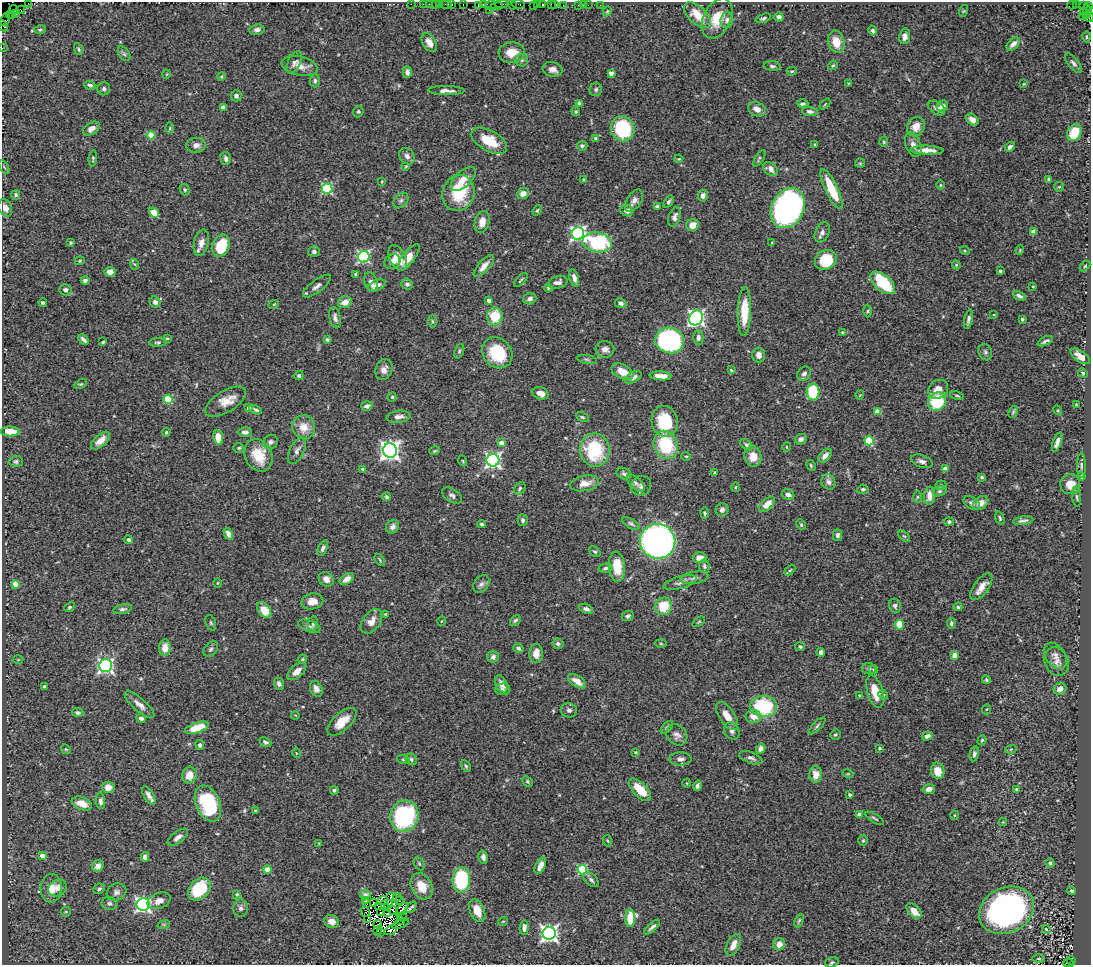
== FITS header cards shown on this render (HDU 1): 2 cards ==
NAXIS1  =                 1089
NAXIS2  =                  963

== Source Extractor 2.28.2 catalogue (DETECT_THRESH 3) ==
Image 1089 x 963 px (HDU 1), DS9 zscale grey, 1 PNG px = 1 image px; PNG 1093 x 967 px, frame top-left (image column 1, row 963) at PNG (2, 2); each listed source drawn as its Kron ellipse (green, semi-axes under 4 px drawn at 4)
Background 1.05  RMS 0.043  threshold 0.13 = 3 sigma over >= 5 px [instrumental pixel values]
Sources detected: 510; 13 with non-positive FLUX_AUTO (blend fragments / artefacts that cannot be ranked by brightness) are neither listed nor drawn; the other 497 listed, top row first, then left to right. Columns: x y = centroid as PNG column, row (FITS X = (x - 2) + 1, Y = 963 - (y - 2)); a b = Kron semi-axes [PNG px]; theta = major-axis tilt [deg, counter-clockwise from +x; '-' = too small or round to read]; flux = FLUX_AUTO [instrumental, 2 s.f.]
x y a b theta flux
28 3 2 2 - 50
411 4 2 2 - 26
423 4 2 2 - 44
429 4 2 2 - 19
436 4 3 2 - 97
440 4 2 2 - 53
446 4 6 2 0 63
452 4 3 2 - 68
463 4 3 3 - 81
502 4 7 2 -1 270
518 4 7 3 -7 190
538 4 3 2 - 74
543 4 3 3 - 120
551 4 2 2 - 79
554 4 3 2 - 63
478 5 4 2 - 61
483 5 4 2 - 110
491 5 5 4 - 190
512 5 5 3 - 230
563 5 2 2 - 52
578 5 3 3 - 87
583 5 2 2 - 4
588 5 2 2 - 45
600 5 2 2 - 16
1072 5 4 2 - 480
1076 5 3 2 - 14
497 6 6 4 6 290
534 6 4 3 - 120
1083 6 3 2 - 26
1088 6 4 2 - 68
14 10 5 2 - 40
21 10 4 3 - 61
489 10 2 2 - 28
607 11 5 4 - 3.5
963 11 6 4 70 2.8
1087 11 6 3 -77 190
1083 12 3 2 - 31
15 14 3 2 - 35
11 15 4 2 - 49
697 15 16 8 -42 61
1082 16 2 2 - 39
1086 16 3 2 - 65
779 17 5 4 - 11
1089 17 5 2 - 110
717 18 21 13 64 65
763 18 8 4 19 5.6
5 19 6 4 69 150
727 20 8 6 85 9.9
3 26 6 2 -64 99
40 29 6 4 15 5
257 30 8 5 6 12
873 31 5 3 - 7.9
905 36 8 5 80 16
1086 37 5 3 - 3.2
429 42 10 6 -60 19
836 42 11 8 -74 47
1013 44 8 5 44 17
2 48 2 2 - 19
78 49 6 4 -65 4.6
512 52 13 10 6 50
124 54 8 5 -54 6.1
522 60 6 6 - 7.3
294 62 12 6 63 11
1073 63 12 5 -51 9.7
300 66 18 9 -12 31
772 66 8 5 -6 6.6
833 66 5 4 - 4.9
553 69 10 7 -13 19
792 71 5 3 - 3.4
407 72 6 4 -86 11
611 73 4 4 - 20
167 74 4 3 - 2.2
221 76 4 3 - 3.3
315 81 6 5 - 6.1
848 83 3 3 - 2
1024 84 4 2 - 2.4
90 85 6 4 -19 7.4
104 89 6 6 - 7.6
596 89 6 6 - 6.5
446 91 18 4 -1 16
236 96 5 5 - 7.8
579 104 4 4 - 7.6
803 104 6 4 0 6.5
825 104 6 4 46 3.1
942 106 6 5 - 20
223 107 4 4 - 18
937 108 9 6 -37 13
757 109 9 7 -28 23
576 111 4 3 - 3.2
810 111 8 4 -6 8.7
358 112 6 5 - 4.7
972 120 7 5 -38 15
916 127 10 8 57 34
170 128 5 3 - 3.2
91 129 9 5 33 15
623 129 13 11 -68 180
1074 132 9 6 60 92
151 135 4 4 - 72
596 138 4 4 - 12
489 141 20 10 -30 78
884 142 5 3 - 3.5
815 144 4 3 - 3.1
196 145 9 7 5 16
913 145 12 7 -69 19
582 146 5 5 - 7.7
1010 147 6 4 48 7.7
927 150 16 4 -2 32
407 156 9 7 -49 13
93 158 8 3 83 3.9
226 158 6 5 - 9.9
759 158 9 4 59 4.9
679 159 4 3 - 2.7
860 163 5 5 - 3.5
406 166 4 4 - 2.9
4 167 8 3 -58 3.4
771 169 8 6 -39 18
463 179 15 8 44 34
584 179 4 3 - 4.3
1049 179 4 3 - 7.2
382 181 4 2 - 2.2
941 185 4 3 - 2.8
1059 187 5 4 - 3.9
327 189 5 5 - 240
831 189 22 6 -65 100
185 190 6 5 - 5
458 193 18 16 71 130
523 194 6 5 - 23
16 195 5 4 - 6
703 196 6 5 - 14
401 201 9 6 49 8.5
634 201 12 7 55 16
668 202 7 4 55 6.2
657 206 4 3 - 5.9
5 208 9 6 -63 17
788 208 21 16 64 880
537 210 5 4 - 4
627 210 6 5 - 17
154 213 5 4 - 97
675 217 10 6 71 12
482 222 11 7 76 28
692 225 6 5 - 27
822 232 10 6 65 12
1033 232 4 4 - 34
578 234 6 6 - 740
597 242 15 10 -9 270
772 242 3 3 - 2.6
71 243 4 3 - 3.7
201 243 13 7 75 21
221 246 11 8 66 100
1020 250 5 3 - 2.5
965 251 5 3 - 2.8
314 252 6 5 - 7.9
364 257 6 5 - 430
409 257 16 6 52 37
398 258 13 8 -63 37
826 260 11 9 29 120
80 261 5 4 - 3.1
392 261 8 7 - 19
134 264 5 3 - 3.4
956 265 4 4 - 3.3
484 266 14 5 49 22
1085 266 6 3 45 3.7
1000 271 3 3 - 4.5
110 272 5 5 - 19
356 274 4 3 - 4.9
574 278 9 4 -74 15
85 280 4 3 - 9.4
521 280 9 2 47 3.6
371 282 10 6 -75 15
558 282 10 6 16 16
883 283 14 8 -41 180
407 284 6 5 - 8.7
377 285 9 5 27 20
317 286 17 6 37 14
1033 286 3 3 - 2.8
548 288 4 4 - 3.5
65 290 6 5 - 8.8
1019 296 7 4 -25 9.2
530 299 6 5 - 10
489 300 4 4 - 17
43 302 4 3 - 6.3
155 302 6 5 - 10
345 302 7 5 21 26
621 303 6 5 - 11
274 304 5 3 - 2.9
744 311 24 6 88 78
868 311 6 4 88 3.9
994 315 4 3 - 2
495 316 9 8 - 91
335 318 11 5 -79 12
696 318 8 6 54 880
968 319 10 4 78 9.1
1022 319 3 3 - 8.3
432 321 6 4 -88 4.3
842 333 3 3 - 3.3
698 337 7 5 -90 9.4
167 338 4 2 - 2.4
83 339 6 3 -45 8.5
327 339 4 3 - 4.9
670 340 14 12 -13 510
1045 341 8 3 24 6.9
103 342 4 3 - 4
158 342 8 4 4 6
605 349 9 8 - 17
459 351 7 4 69 5
985 352 8 6 -68 8.2
497 353 16 14 -49 140
758 355 7 6 - 18
1080 356 11 5 -35 25
587 359 10 4 -11 6.3
384 370 11 8 71 19
731 370 4 3 - 2.8
622 372 12 7 -27 39
1083 373 5 4 - 3.6
804 374 8 6 47 13
299 376 4 4 - 5
661 376 11 4 -4 25
633 377 9 5 29 14
81 384 7 4 25 4.2
938 389 11 9 40 31
813 392 8 6 -89 150
540 393 8 6 -18 21
860 395 4 3 - 2
957 396 7 3 -11 3.5
392 397 4 4 - 3.6
168 399 4 4 - 120
226 402 23 11 32 43
937 402 9 8 - 130
1076 405 3 2 - 2.1
367 406 6 4 19 12
249 408 4 3 - 13
256 410 6 3 -27 6
1058 410 5 4 - 3
877 412 4 4 - 46
1013 412 6 3 67 4.3
398 417 12 6 7 16
582 417 7 4 -27 4.5
665 421 15 13 -78 120
304 427 12 11 - 44
10 431 9 5 -1 44
166 432 5 3 - 3.7
245 432 7 4 -4 12
218 437 7 5 -82 43
801 439 6 5 - 9.3
100 440 11 6 42 24
869 441 5 4 - 130
271 442 8 7 - 8.5
1057 442 10 4 71 14
502 443 4 4 - 31
666 445 14 11 -67 150
746 445 7 4 -37 6.1
786 447 5 3 - 2.7
239 448 5 4 - 4.3
595 450 16 15 - 170
297 451 14 7 63 15
390 451 7 7 - 1600
435 451 5 3 - 3.2
259 455 17 13 -65 79
686 456 5 4 - 3
825 456 8 5 49 20
753 457 10 8 -74 33
493 460 6 6 - 860
16 461 6 5 - 6.6
463 461 5 3 - 3
922 461 11 6 -19 14
811 465 6 4 -64 4.3
1081 465 13 4 -90 8.2
363 469 4 3 - 6.1
945 469 4 4 - 33
715 473 4 3 - 6.8
624 474 7 5 -23 7.2
1081 476 4 3 - 3.6
982 477 4 3 - 4.6
828 482 8 6 -61 14
585 483 14 7 11 30
636 483 11 5 -42 10
1070 484 10 10 - 37
941 485 5 5 - 3.9
641 486 10 9 - 13
735 487 5 3 - 2.9
520 488 7 5 54 5.6
863 489 5 4 - 5.9
940 491 7 5 16 5.5
452 495 11 6 -33 10
788 495 6 5 - 12
929 496 9 5 87 25
386 497 4 3 - 5.8
917 497 6 4 89 3.5
1077 497 10 3 -84 5.5
972 503 9 5 -37 9.6
981 503 8 6 36 25
767 504 10 5 44 30
722 510 7 6 - 9.8
705 513 5 4 - 5.1
1000 518 7 3 -72 4.5
523 520 6 5 - 7.3
1023 521 10 3 8 9.3
949 522 5 4 - 5
481 524 4 3 - 4.5
631 524 9 4 -30 6.2
801 525 6 4 -63 4.2
392 527 7 6 - 11
228 534 6 4 -61 16
837 535 6 4 -90 8
904 536 7 4 -43 4.4
128 540 4 4 - 5.8
658 541 18 17 - 1400
323 548 8 4 68 8.6
595 552 6 4 -41 4.7
699 558 7 5 3 24
380 560 7 3 -54 3.9
704 566 7 5 -81 6.3
617 567 15 8 -85 58
606 568 7 4 12 7.7
790 570 6 4 44 3.5
694 578 14 6 9 13
326 579 8 7 - 17
347 579 7 5 34 25
680 582 17 6 16 16
218 583 4 3 - 2.4
15 584 4 4 - 36
481 584 9 7 52 10
981 587 15 7 54 28
312 601 11 8 11 30
663 606 9 8 - 81
895 606 7 5 -76 6.3
69 607 5 4 - 4.2
958 607 4 3 - 4.3
123 609 9 4 13 7.8
586 609 7 4 -20 12
264 610 9 5 -51 53
385 614 3 3 - 2.5
628 616 6 5 - 8
515 620 6 4 43 5.3
371 621 14 8 54 24
442 621 4 3 - 2
699 622 7 4 34 3.6
211 623 8 5 -70 5.1
951 623 5 4 - 4.9
313 624 8 4 83 5.7
900 625 4 4 - 87
309 626 12 5 -20 10
558 644 5 5 - 9.1
661 644 5 3 - 3.2
800 647 5 4 - 6
165 648 8 6 88 26
518 648 5 4 - 7.4
211 649 9 6 53 7.3
821 652 4 4 - 13
536 654 9 7 86 26
954 655 4 4 - 47
1056 656 14 9 -56 20
493 657 5 5 - 12
302 659 5 4 - 3.6
18 660 5 3 - 2.6
1056 662 15 11 -65 24
105 666 6 6 - 800
869 669 7 5 -8 8.1
874 669 5 3 - 2.2
297 671 11 6 41 20
986 680 4 4 - 3.8
577 681 10 5 -34 23
279 684 6 5 - 8.6
501 684 9 5 -64 17
45 687 4 3 - 6.9
316 689 8 6 -64 16
502 689 7 6 - 8.5
1060 689 6 5 - 22
875 691 17 8 -73 68
859 695 3 3 - 2.2
883 695 5 4 - 4.5
139 705 19 6 -41 20
764 706 13 10 -6 220
987 709 5 3 - 2.5
569 710 8 7 - 9
78 713 5 4 - 7
295 715 4 3 - 2.2
727 716 16 7 -56 34
753 717 8 6 -3 26
141 718 4 4 - 8.8
342 722 18 9 43 48
817 726 11 4 46 6.6
667 727 8 4 48 6.4
197 728 12 5 17 77
732 731 9 7 -56 11
677 735 11 9 -44 16
835 735 5 5 - 4.8
927 736 6 4 22 13
982 740 5 4 - 4.6
265 742 6 4 -23 6.7
200 745 5 4 - 7.1
879 748 3 3 - 4.2
66 749 5 4 - 3.6
761 749 5 4 - 10
1011 749 6 3 18 3
635 752 4 3 - 2.6
296 753 5 3 - 2.1
974 754 7 4 78 8
751 758 12 5 -21 12
403 759 6 4 -16 4.3
411 759 6 5 - 6.2
680 759 11 6 -1 15
466 766 6 4 -60 4.7
938 771 8 7 - 36
816 774 8 6 89 33
848 774 5 3 - 2.9
189 775 8 7 - 39
527 781 6 4 -46 4.7
687 783 5 3 - 2.3
697 786 5 4 - 7.8
108 787 6 5 - 29
929 789 6 4 15 16
1017 789 4 4 - 6
334 790 4 4 - 4.8
640 790 14 6 -46 67
149 795 10 4 -58 14
850 795 3 3 - 5.1
100 801 8 4 -83 10
82 803 10 6 -20 34
208 804 19 12 -67 210
255 810 3 2 - 2.8
859 815 4 4 - 20
955 815 4 3 - 2.4
404 816 16 14 77 380
875 818 10 3 -32 4.7
1003 822 4 4 - 2.5
178 837 12 5 37 15
608 841 6 3 -70 3.2
863 841 5 4 - 3.9
319 843 4 3 - 2.6
42 856 4 4 - 26
145 857 5 4 - 11
483 857 7 4 -76 9.7
1050 863 4 4 - 4.2
419 864 7 5 -64 5.3
98 866 6 5 - 19
540 866 9 4 62 21
267 870 4 4 - 54
582 870 5 5 - 210
461 880 13 9 86 230
591 880 9 5 -44 8.8
422 886 14 10 -60 43
51 888 14 10 88 41
58 888 9 8 - 20
99 889 6 5 - 6.4
199 889 13 9 48 170
1072 891 4 3 - 3.7
116 892 10 8 29 13
237 894 4 3 - 3.7
365 894 5 4 - 7.3
392 897 5 4 - 1.3
397 897 4 3 - 12
365 900 3 2 - 2.5
159 901 12 7 20 21
383 901 5 2 - 6.7
399 901 3 2 - 6.4
109 903 8 6 -9 9.2
374 903 3 2 - 1.3
143 904 6 6 - 840
367 904 2 2 - 2.1
384 905 4 2 - 3.5
389 905 5 2 - 2.2
379 906 2 2 - 0.029
411 907 7 2 47 5
241 908 9 7 -89 10
402 909 8 2 49 4.7
393 910 5 2 - 3.9
1007 910 28 22 24 900
477 911 12 7 -65 36
914 911 9 5 -47 34
66 912 5 4 - 3.6
365 912 5 2 - 1.6
381 913 3 2 - 2.9
387 914 4 3 - 9.9
402 917 5 3 - 1.2
630 918 9 5 90 65
368 920 2 2 - 0.93
401 920 3 2 - 0.75
332 921 8 6 -19 19
503 921 5 3 - 2.3
799 921 7 3 65 4
164 924 6 4 18 4
378 924 4 2 - 5.7
400 924 9 3 21 1.7
524 927 7 4 85 14
652 927 10 3 43 8
1046 929 4 3 - 3.7
391 930 7 3 29 6.1
378 931 5 2 - 7.2
381 932 2 2 - 1.5
549 933 6 6 - 1200
779 944 6 6 - 23
733 945 12 6 63 29
1039 959 6 3 -1 2.8
1071 961 4 3 - 140
832 962 7 5 19 5.1
1068 963 5 3 - 150
At the frame edge (FLAGS 8, measured only in part): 8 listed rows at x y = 28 3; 1089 17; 5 19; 3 26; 2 48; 5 208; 832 962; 1068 963
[13 non-positive-flux detections neither listed nor drawn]